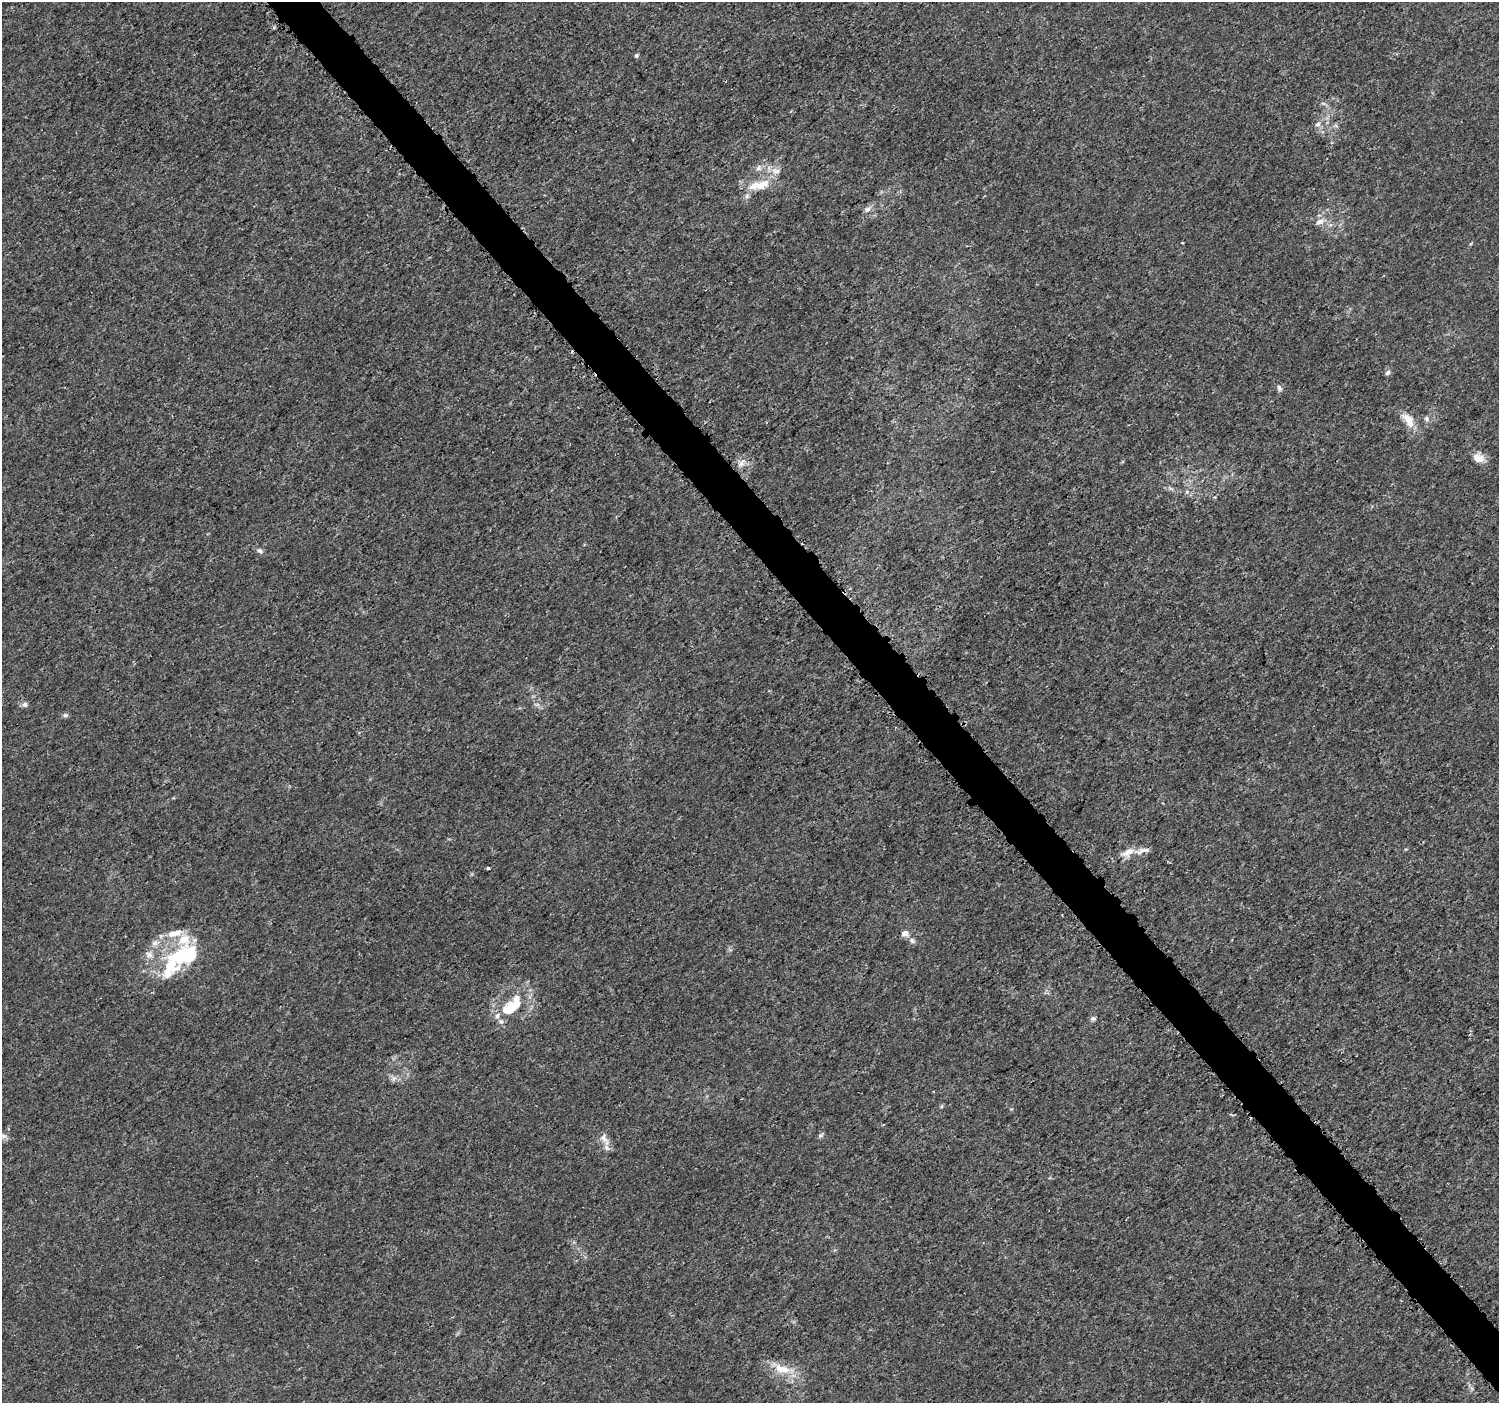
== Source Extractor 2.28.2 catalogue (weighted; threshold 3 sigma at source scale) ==
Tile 6 of 4 x 4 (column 2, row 2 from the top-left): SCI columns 1519-3015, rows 2965-4365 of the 6038 x 5992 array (HDU 1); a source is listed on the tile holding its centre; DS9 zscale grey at full resolution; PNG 1501 x 1405 px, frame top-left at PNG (2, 2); no overlay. Shown black and unused: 4% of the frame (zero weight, under 3 of 5 exposures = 2% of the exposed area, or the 3 px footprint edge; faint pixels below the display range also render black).
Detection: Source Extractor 2.28.2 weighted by HDU 2 'WHT'; one run over the whole footprint, this tile lists its part. Background 0.00153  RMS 7.0e-04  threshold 0.00316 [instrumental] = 3 sigma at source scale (4.5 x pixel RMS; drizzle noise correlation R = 1.50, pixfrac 1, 0.0396/0.0396 arcsec/px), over >= 5 px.
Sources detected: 46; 2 cosmic-ray / hot-pixel residue — not listed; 13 inside a brighter listed object's ellipse — not listed separately; the other 31 listed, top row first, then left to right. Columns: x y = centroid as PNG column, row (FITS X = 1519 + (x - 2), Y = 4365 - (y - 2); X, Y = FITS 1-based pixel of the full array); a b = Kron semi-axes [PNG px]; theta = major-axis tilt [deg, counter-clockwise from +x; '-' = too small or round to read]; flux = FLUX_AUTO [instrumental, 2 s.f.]
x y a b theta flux
636 55 5 5 - 0.12
1318 124 9 7 57 0.28
758 168 8 8 - 0.29
762 185 23 11 28 1.2
867 209 11 7 33 0.31
1319 222 12 8 23 0.45
1182 243 3 2 - 0.095
1388 373 7 6 - 0.2
1279 388 9 6 -73 0.2
1427 419 8 7 - 0.21
1408 420 19 10 -53 1.1
1478 458 14 10 -23 0.72
741 464 10 5 37 0.26
260 551 10 6 -38 0.21
25 704 8 7 - 0.22
65 715 7 6 - 0.15
1146 850 20 6 3 0.4
1128 852 21 11 29 0.84
488 868 3 3 - 0.14
905 933 9 8 - 0.39
912 941 9 7 -41 0.23
155 943 12 8 16 0.41
185 955 47 25 19 5.9
512 1008 31 17 29 2.6
1093 1019 7 6 - 0.17
394 1078 9 6 60 0.23
942 1106 6 4 70 0.087
821 1135 8 6 32 0.14
3 1136 10 6 -24 0.25
604 1139 23 9 -60 0.57
782 1369 34 12 -16 1.6
Isophote crosses this tile's border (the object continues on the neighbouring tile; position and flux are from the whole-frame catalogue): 1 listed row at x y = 3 1136